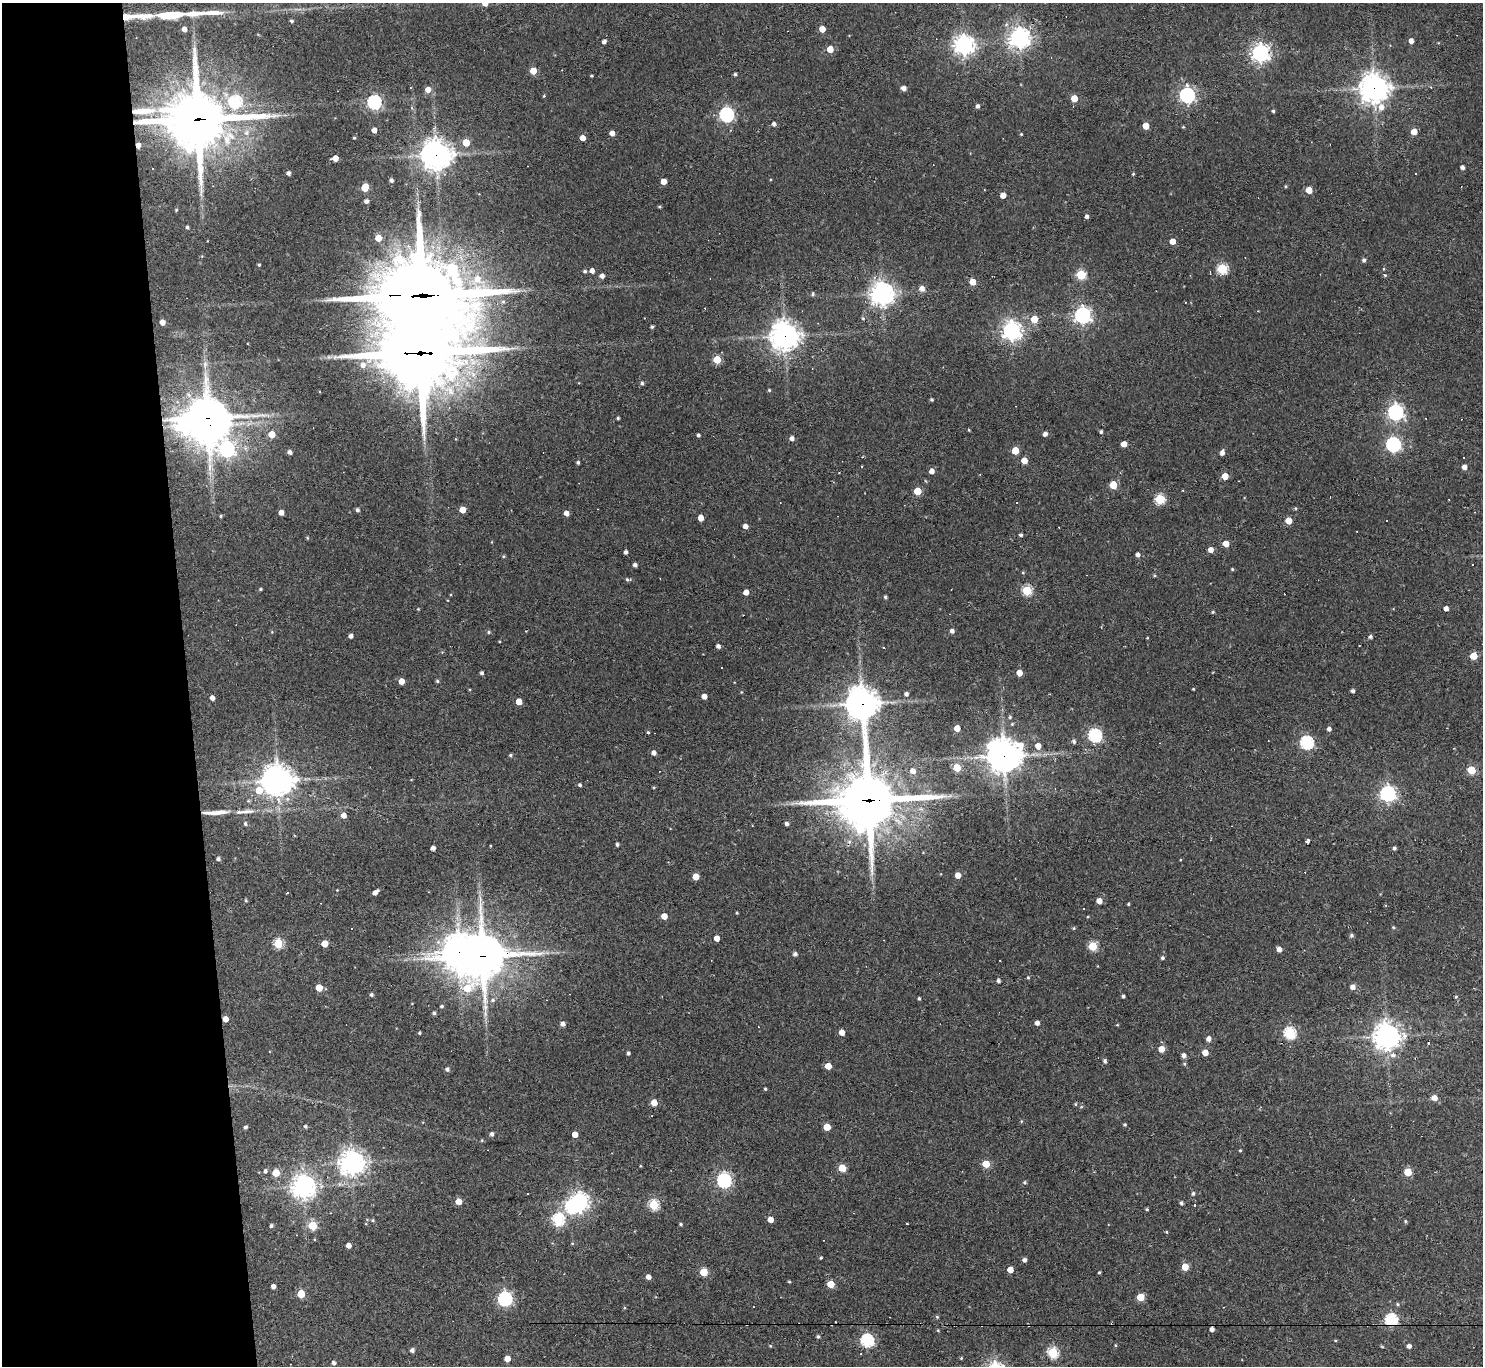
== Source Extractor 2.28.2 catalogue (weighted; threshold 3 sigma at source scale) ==
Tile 4 of 3 x 3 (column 1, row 2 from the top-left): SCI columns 1-1481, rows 1567-2930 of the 4443 x 4419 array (HDU 1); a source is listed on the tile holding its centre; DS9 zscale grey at full resolution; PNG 1485 x 1368 px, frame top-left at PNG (2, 3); no overlay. Shown black and unused: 13% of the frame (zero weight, under 2 of 3 exposures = <1% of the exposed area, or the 3 px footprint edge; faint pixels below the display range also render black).
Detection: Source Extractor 2.28.2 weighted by HDU 2 'WHT'; one run over the whole footprint, this tile lists its part. Background 0.18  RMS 0.0085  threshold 0.0381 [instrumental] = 3 sigma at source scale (4.5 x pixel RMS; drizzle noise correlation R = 1.50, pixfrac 1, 0.05/0.05 arcsec/px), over >= 5 px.
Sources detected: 347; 2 inside a brighter object's white glare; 27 cosmic-ray / hot-pixel residue — not listed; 5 inside a brighter listed object's ellipse — not listed separately; the other 313 listed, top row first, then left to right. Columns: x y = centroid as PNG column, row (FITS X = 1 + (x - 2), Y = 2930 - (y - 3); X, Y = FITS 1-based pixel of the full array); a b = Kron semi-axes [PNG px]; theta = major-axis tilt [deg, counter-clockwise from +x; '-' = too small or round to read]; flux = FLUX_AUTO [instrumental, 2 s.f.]
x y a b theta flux
485 3 5 5 - 8.4
194 13 22 6 2 12
170 15 22 6 4 43
144 16 26 7 2 16
292 21 4 3 - 1.5
184 29 4 4 - 4.5
822 29 5 4 - 9.4
1019 38 7 7 - 560
604 41 4 3 - 3
1411 41 4 4 - 4.8
964 45 7 7 - 500
830 49 5 4 - 14
1260 53 7 6 - 390
533 71 5 4 - 15
735 74 3 3 - 1.6
591 76 4 3 - 0.86
904 88 5 4 - 4.2
1374 88 11 10 - 890
428 89 5 5 - 7
1187 95 6 6 - 240
544 96 4 3 - 0.77
1074 98 5 4 - 15
235 102 6 6 - 81
374 102 6 6 - 160
978 106 4 4 - 2.6
411 107 5 3 - 0.94
143 111 30 7 3 17
1273 111 3 3 - 1.5
726 115 6 6 - 170
198 119 25 23 -4 3500
774 124 4 4 - 2.7
1146 126 5 4 - 13
1183 127 4 4 - 0.81
374 130 4 4 - 4.7
1414 131 5 4 - 11
612 133 4 4 - 5.7
1021 134 3 3 - 0.84
354 138 3 3 - 0.88
582 138 4 4 - 7.1
466 142 5 5 - 17
138 145 4 4 - 4.2
436 155 10 10 - 930
335 158 5 4 - 8
1462 167 4 4 - 3.1
288 173 4 4 - 2.8
1133 174 4 3 - 0.96
391 180 4 4 - 2.3
663 181 4 4 - 9
1285 186 5 3 - 0.74
365 187 5 5 - 24
1309 190 5 5 - 12
1003 195 4 4 - 6.3
366 201 4 4 - 3.2
659 207 5 3 - 0.9
176 210 4 4 - 0.85
1087 216 4 4 - 2.6
187 227 4 3 - 1.8
378 238 5 5 - 11
1173 241 4 4 - 9.5
1364 260 5 4 - 1.9
259 265 3 3 - 1.1
1222 269 5 5 - 65
585 271 5 4 - 1.5
592 271 4 4 - 4.4
1081 274 5 5 - 48
1385 275 5 3 - 0.94
602 276 4 4 - 3.9
477 279 12 10 -74 11
973 282 5 4 - 16
922 288 5 5 - 5.4
882 293 8 8 - 660
813 294 5 4 - 1.5
422 295 43 31 -2 5500
1082 315 6 6 - 300
863 318 5 4 - 1.1
1034 319 5 5 - 19
162 322 4 4 - 6.5
652 327 3 3 - 1.7
1011 331 7 7 - 420
785 336 10 9 - 880
419 353 34 27 0 4800
717 359 5 5 - 29
205 364 12 6 85 4.5
363 365 8 7 - 5.7
642 383 5 4 - 1.9
769 390 4 4 - 0.91
931 400 3 3 - 1.2
1395 412 6 6 - 270
207 418 12 12 - 1900
618 418 4 3 - 1.1
185 424 15 12 -37 260
969 430 3 3 - 0.85
1101 432 4 4 - 1.5
272 434 5 5 - 15
1045 434 5 4 - 3
698 435 3 3 - 1.7
792 438 5 5 - 3.5
1124 444 4 4 - 7
1393 445 7 6 - 180
227 449 21 18 57 260
1015 450 5 5 - 14
290 452 4 4 - 3.1
1222 453 5 4 - 3.7
1024 460 5 4 - 10
578 462 3 3 - 1.6
1464 467 5 4 - 4.8
932 471 5 5 - 5.2
1225 476 5 4 - 13
1113 485 5 5 - 26
917 491 5 5 - 21
1160 499 5 5 - 62
1017 503 3 2 - 0.74
1295 508 5 4 - 1
357 510 4 4 - 2
462 510 5 4 - 11
281 512 4 4 - 5.7
566 513 4 4 - 4.9
221 516 4 3 - 0.99
701 518 5 4 - 7.9
1288 521 5 5 - 15
745 526 4 4 - 4.8
1021 535 4 4 - 1.7
307 538 5 3 - 0.78
1226 544 5 4 - 10
1211 550 4 4 - 6.1
626 552 4 3 - 2.4
1138 555 4 4 - 3.2
504 556 4 4 - 0.96
635 565 4 4 - 2.7
1232 569 3 3 - 0.98
1154 575 5 3 - 0.87
627 579 6 4 -66 1.3
260 589 4 3 - 1.1
1027 590 5 5 - 51
746 592 4 4 - 6.8
885 597 4 3 - 1.6
1446 608 4 4 - 4.4
418 609 3 3 - 0.64
1213 612 5 4 - 0.97
952 631 4 4 - 3.3
489 632 5 4 - 1.4
351 636 4 4 - 3.4
1370 637 4 4 - 1.9
1147 638 3 2 - 0.63
718 646 4 4 - 2.7
1473 656 5 5 - 20
482 673 4 3 - 1.9
1019 673 5 4 - 11
401 681 5 4 - 8.5
437 681 4 4 - 1.2
1193 689 3 2 - 0.69
1352 691 4 4 - 2.3
741 692 4 3 - 0.65
906 694 5 5 - 2.6
704 696 4 4 - 6.6
212 698 4 4 - 4
519 701 4 4 - 13
862 703 20 11 -85 1200
1010 717 5 4 - 1.1
1012 724 5 4 - 0.94
957 728 4 4 - 11
1329 729 4 4 - 2.9
648 732 4 3 - 1
1095 735 6 6 - 130
1074 741 5 4 - 2.2
1307 742 6 6 - 130
1038 746 5 5 - 6.9
993 748 9 6 67 55
653 753 5 4 - 3.6
510 755 4 4 - 1.4
1004 756 12 10 38 1300
957 768 5 5 - 29
1471 770 5 5 - 33
913 771 5 5 - 5.2
277 781 11 10 - 900
580 785 4 4 - 1.6
654 787 3 3 - 0.88
259 790 23 19 29 35
1388 794 6 6 - 260
868 800 24 20 5 3700
216 812 31 5 3 12
343 815 5 5 - 6.1
245 824 5 5 - 1.7
787 824 5 4 - 2.5
1307 841 4 3 - 2.9
617 844 3 3 - 1.7
490 846 3 2 - 0.6
433 848 4 4 - 4.4
1394 848 4 4 - 1.7
218 859 4 4 - 2.2
1180 860 3 2 - 1.1
958 875 4 4 - 8.7
696 876 5 5 - 12
337 890 2 2 - 0.5
375 892 6 4 42 4.4
246 900 4 4 - 0.88
1099 901 4 4 - 6.6
1128 904 4 3 - 0.89
1084 908 3 2 - 1.1
737 913 4 3 - 0.7
664 916 4 4 - 10
1393 927 4 4 - 0.95
1074 928 5 4 - 1
1351 935 5 5 - 1.7
717 938 4 4 - 9
278 943 5 5 - 52
325 943 5 5 - 15
1093 946 5 5 - 38
1279 949 4 4 - 4.9
459 952 14 13 - 1000
795 954 4 4 - 2.5
483 956 20 15 71 2400
1162 958 4 4 - 1.6
1028 977 5 4 - 0.9
998 981 4 4 - 2.3
1353 987 5 5 - 5
319 988 5 5 - 13
371 995 4 4 - 1.8
1123 996 4 3 - 1.8
1456 997 4 3 - 1.1
919 998 3 3 - 1.2
493 1000 6 5 - 2.2
441 1006 4 4 - 1.4
434 1013 4 4 - 1.8
225 1019 4 4 - 7.9
1037 1023 4 4 - 3.8
563 1024 5 4 - 3.8
1117 1025 5 3 - 0.64
842 1032 5 4 - 8
419 1033 3 3 - 1.1
1290 1033 6 6 - 92
1387 1036 9 9 - 840
1208 1039 5 5 - 4.1
1428 1043 3 2 - 1.4
1161 1049 5 5 - 10
1205 1052 5 4 - 9.7
628 1053 4 3 - 1.9
1184 1055 5 4 - 3.7
1393 1055 7 7 - 3.7
1105 1061 5 4 - 1.9
1184 1064 5 4 - 1.1
828 1066 5 4 - 12
447 1069 5 4 - 2.5
765 1089 3 3 - 1.2
1434 1098 6 5 - 6.7
654 1102 5 4 - 12
1075 1104 5 3 - 0.79
1081 1107 5 3 - 0.82
1021 1121 4 4 - 0.82
1125 1125 5 4 - 0.98
305 1126 4 3 - 1.6
245 1127 5 3 - 1.7
827 1127 5 5 - 11
492 1134 4 4 - 2.7
575 1134 4 4 - 8.9
482 1140 5 3 - 0.72
1240 1150 3 3 - 0.85
352 1163 8 8 - 700
986 1164 5 5 - 24
842 1168 5 5 - 28
265 1171 4 4 - 2.3
1408 1172 5 4 - 28
276 1173 5 5 - 19
724 1180 7 6 - 200
1025 1182 5 5 - 1.4
303 1186 8 8 - 570
1193 1193 6 5 - 1.5
458 1201 5 4 - 12
579 1202 7 6 - 360
1181 1203 4 4 - 1.8
654 1205 5 5 - 61
1195 1205 3 3 - 6.6
1147 1209 3 3 - 1
770 1219 4 4 - 8.4
373 1220 5 4 - 1.1
558 1220 6 6 - 100
1405 1221 5 4 - 1.1
681 1224 4 3 - 1.2
907 1224 3 2 - 0.65
312 1225 5 5 - 34
271 1226 4 3 - 1.7
1166 1232 4 4 - 0.82
572 1243 5 3 - 0.72
348 1245 4 4 - 5.6
821 1258 3 3 - 0.98
1024 1260 4 4 - 2.7
1185 1267 5 4 - 18
1010 1269 4 4 - 12
704 1272 5 5 - 28
1099 1272 3 3 - 0.92
648 1277 5 4 - 4.4
789 1282 3 3 - 0.97
831 1284 5 5 - 22
273 1286 4 4 - 3.5
301 1294 5 5 - 26
1140 1297 5 5 - 21
505 1299 6 6 - 180
1397 1304 5 5 - 1.2
937 1317 4 4 - 1
1391 1320 6 5 - 120
1212 1329 4 4 - 3.5
938 1330 4 3 - 0.8
818 1336 4 4 - 1.6
867 1340 6 6 - 120
1335 1340 4 3 - 0.73
1115 1345 4 4 - 0.78
1409 1346 4 4 - 3.4
412 1350 4 4 - 2.9
1053 1353 6 5 - 69
861 1354 3 2 - 0.49
961 1358 4 3 - 0.85
507 1359 4 4 - 10
333 1363 4 4 - 2.5
Overlapping masked pixels (flux is a lower limit): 20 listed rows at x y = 1019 38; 1374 88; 143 111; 198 119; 138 145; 436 155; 422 295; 785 336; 419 353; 207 418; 227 449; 862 703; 1004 756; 868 800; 216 812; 459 952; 483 956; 225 1019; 1391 1320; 1212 1329
Isophote crosses this tile's border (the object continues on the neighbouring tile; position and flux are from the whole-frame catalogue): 1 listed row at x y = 485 3